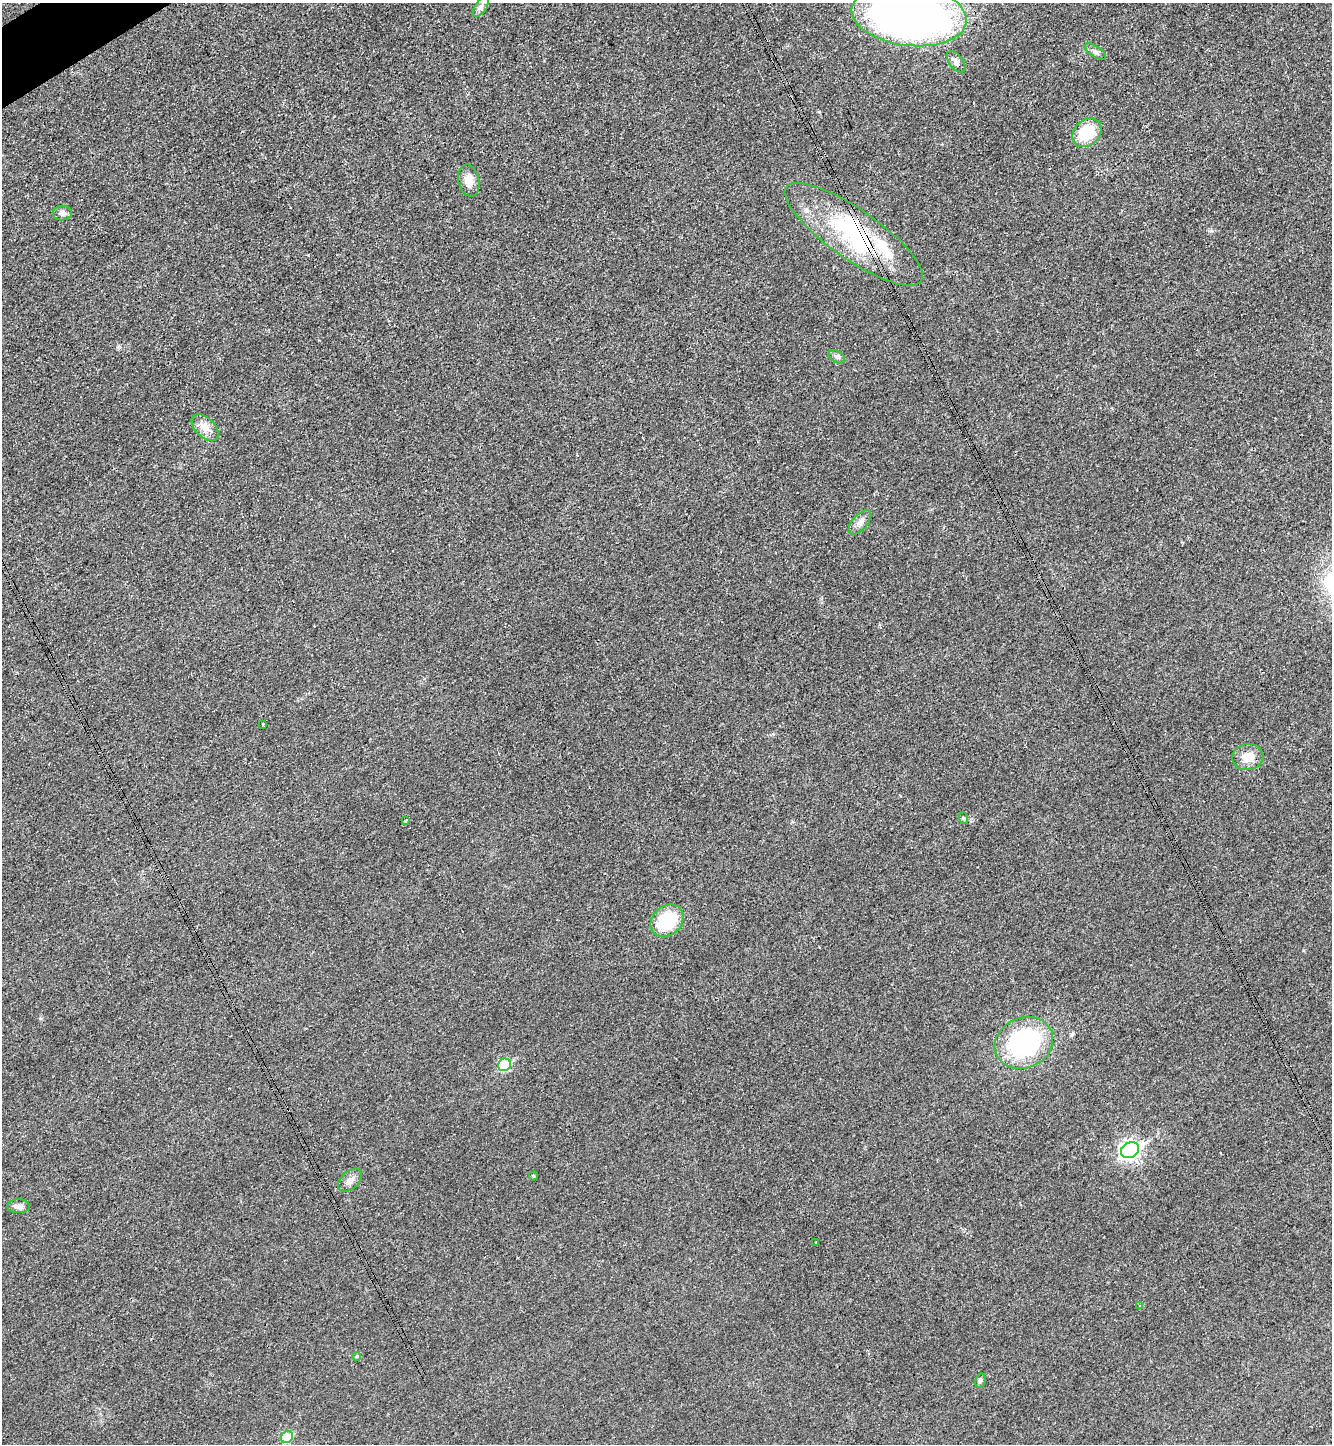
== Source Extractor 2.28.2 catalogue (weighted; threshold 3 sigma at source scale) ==
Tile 11 of 4 x 4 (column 3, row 3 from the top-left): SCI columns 2821-4150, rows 1466-2907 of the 5789 x 5803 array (HDU 1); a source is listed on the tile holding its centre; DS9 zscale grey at full resolution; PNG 1334 x 1446 px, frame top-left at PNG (2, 3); each listed source drawn as its Kron ellipse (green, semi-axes under 4 px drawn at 4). Shown black and unused: <1% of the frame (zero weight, under 3 of 4 exposures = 1% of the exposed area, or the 3 px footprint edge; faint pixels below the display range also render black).
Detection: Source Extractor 2.28.2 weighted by HDU 2 'WHT'; one run over the whole footprint, this tile lists its part. Background 0.0342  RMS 0.0048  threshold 0.0215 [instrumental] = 3 sigma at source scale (4.5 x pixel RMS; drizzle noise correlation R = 1.50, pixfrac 1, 0.05/0.05 arcsec/px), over >= 5 px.
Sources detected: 34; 2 inside a brighter object's white glare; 3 cosmic-ray / hot-pixel residue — neither listed nor drawn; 2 inside a brighter listed object's ellipse — not listed separately; the other 27 listed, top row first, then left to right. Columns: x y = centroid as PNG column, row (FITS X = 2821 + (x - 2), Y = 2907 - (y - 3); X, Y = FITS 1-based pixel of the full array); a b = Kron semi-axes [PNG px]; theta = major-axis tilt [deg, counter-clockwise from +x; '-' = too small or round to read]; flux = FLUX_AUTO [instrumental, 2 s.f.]
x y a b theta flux
481 7 11 5 57 1.7
909 15 58 30 -7 340
1095 51 12 5 -34 1.6
956 62 12 7 -52 2.2
1087 133 16 12 45 20
469 180 16 10 -78 5.4
62 213 9 7 1 2.1
854 234 82 25 -35 55
837 357 9 5 -30 1.3
205 428 16 9 -45 4.7
860 522 15 7 48 2.7
263 724 3 3 - 0.77
1248 757 15 13 5 7.5
963 818 6 4 -71 0.65
406 821 3 3 - 1.5
667 921 18 14 41 23
1024 1043 30 25 24 70
504 1065 7 6 - 27
1130 1150 9 7 29 190
533 1176 4 4 - 0.5
350 1180 14 8 41 3.2
19 1206 11 7 0 2.3
816 1242 3 2 - 0.47
1140 1306 4 3 - 0.56
357 1356 4 4 - 0.59
980 1380 7 5 79 1.2
287 1437 6 5 - 19
Overlapping masked pixels (flux is a lower limit): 1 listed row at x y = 854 234
Isophote crosses this tile's border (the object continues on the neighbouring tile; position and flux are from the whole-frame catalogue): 1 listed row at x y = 909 15
Unlisted compact peaks at least as high as the median listed source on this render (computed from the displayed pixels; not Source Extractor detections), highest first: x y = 1211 231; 819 112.